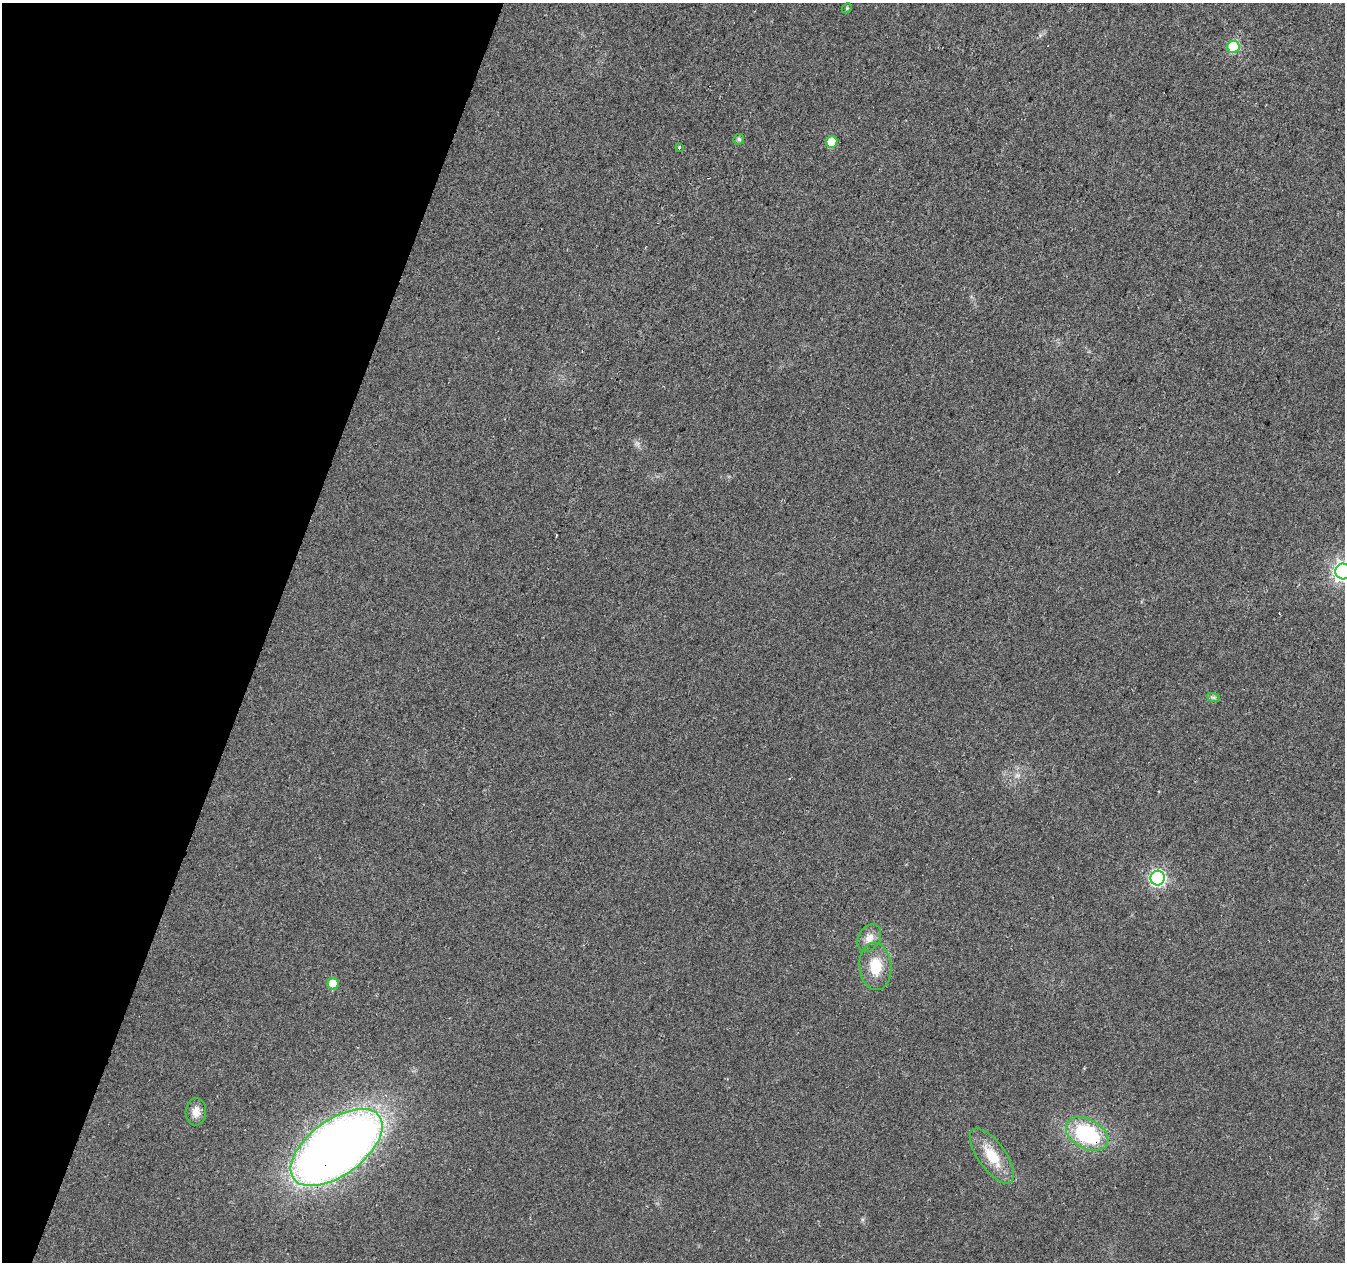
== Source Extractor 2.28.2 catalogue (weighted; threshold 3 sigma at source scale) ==
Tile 9 of 4 x 4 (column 1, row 3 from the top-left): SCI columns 1-1343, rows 1477-2736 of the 5380 x 5537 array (HDU 1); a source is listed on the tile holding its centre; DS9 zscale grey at full resolution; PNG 1347 x 1264 px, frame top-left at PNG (2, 3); each listed source drawn as its Kron ellipse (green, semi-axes under 4 px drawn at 4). Shown black and unused: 20% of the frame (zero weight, under 2 of 3 exposures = <1% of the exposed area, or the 3 px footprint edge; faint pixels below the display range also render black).
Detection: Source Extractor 2.28.2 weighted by HDU 2 'WHT'; one run over the whole footprint, this tile lists its part. Background 0.0263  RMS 0.0056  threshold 0.0254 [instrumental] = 3 sigma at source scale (4.5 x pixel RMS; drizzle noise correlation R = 1.50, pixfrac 1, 0.0396/0.0396 arcsec/px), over >= 5 px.
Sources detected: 15; all 15 listed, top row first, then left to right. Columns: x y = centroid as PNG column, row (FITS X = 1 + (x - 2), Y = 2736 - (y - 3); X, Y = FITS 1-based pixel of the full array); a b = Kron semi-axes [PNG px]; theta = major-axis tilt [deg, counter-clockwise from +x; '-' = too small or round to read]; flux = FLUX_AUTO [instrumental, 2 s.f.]
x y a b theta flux
847 8 6 4 46 0.66
1234 47 6 6 - 39
739 139 5 5 - 1.2
832 142 6 5 - 13
679 148 3 3 - 1.4
1343 571 8 7 - 250
1213 697 7 4 -18 1.1
1158 878 7 7 - 120
869 938 15 10 59 5
875 966 24 16 -86 15
333 984 5 5 - 14
196 1112 13 10 88 5
1087 1134 23 14 -28 47
336 1147 53 27 36 560
992 1156 32 13 -54 16
Overlapping masked pixels (flux is a lower limit): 2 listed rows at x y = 1087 1134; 336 1147
Isophote crosses this tile's border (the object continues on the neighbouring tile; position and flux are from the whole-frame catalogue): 1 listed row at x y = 1343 571